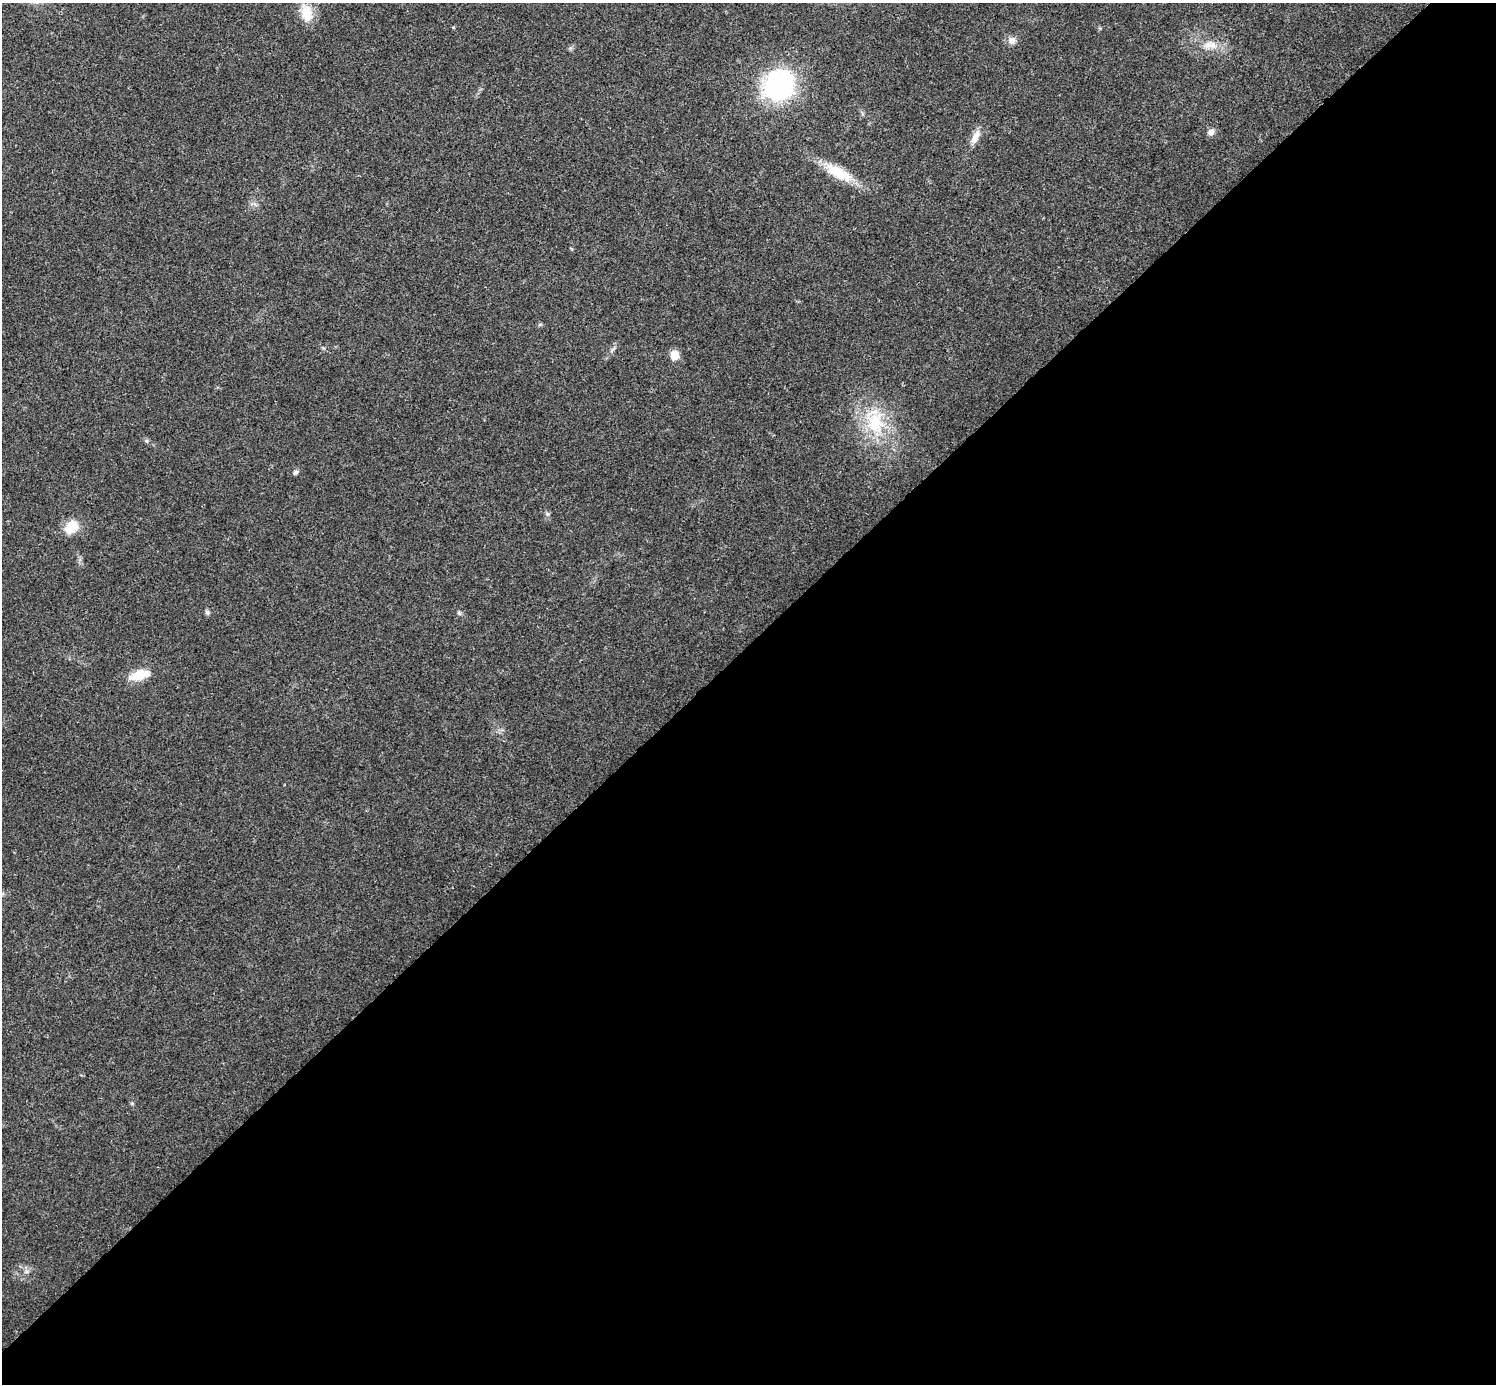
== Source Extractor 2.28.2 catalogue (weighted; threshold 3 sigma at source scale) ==
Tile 15 of 4 x 4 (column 3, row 4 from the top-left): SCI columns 2992-4485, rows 159-1540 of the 5986 x 5986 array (HDU 1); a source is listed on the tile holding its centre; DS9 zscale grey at full resolution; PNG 1498 x 1386 px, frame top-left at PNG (2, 3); no overlay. Shown black and unused: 53% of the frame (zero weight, under 3 of 4 exposures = <1% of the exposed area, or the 3 px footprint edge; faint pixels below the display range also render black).
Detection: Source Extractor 2.28.2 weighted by HDU 2 'WHT'; one run over the whole footprint, this tile lists its part. Background 0.0221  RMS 0.0041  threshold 0.0185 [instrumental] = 3 sigma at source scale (4.5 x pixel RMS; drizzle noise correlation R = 1.50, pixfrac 1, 0.05/0.05 arcsec/px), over >= 5 px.
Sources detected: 17; all 17 listed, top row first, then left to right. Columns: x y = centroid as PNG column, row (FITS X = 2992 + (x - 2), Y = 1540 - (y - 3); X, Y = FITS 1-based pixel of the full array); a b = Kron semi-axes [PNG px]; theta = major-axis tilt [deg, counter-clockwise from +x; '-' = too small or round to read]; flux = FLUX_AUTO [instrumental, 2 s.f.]
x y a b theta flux
306 12 22 14 -69 7.8
453 27 5 3 - 0.37
1012 40 9 8 - 2.4
1210 45 21 9 3 4.8
779 85 34 30 45 51
1211 132 9 7 39 1.8
975 137 20 8 64 3.9
838 173 39 14 -29 12
540 324 6 4 19 0.53
612 350 11 4 50 1.1
675 355 10 9 - 4.7
875 423 32 23 -83 21
295 472 7 6 - 0.95
71 527 15 11 44 9.9
207 612 6 6 - 0.83
459 613 6 5 - 0.7
140 675 25 10 16 8.9
Unlisted compact peaks at least as high as the median listed source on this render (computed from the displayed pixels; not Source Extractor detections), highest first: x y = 547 514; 146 441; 132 1103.